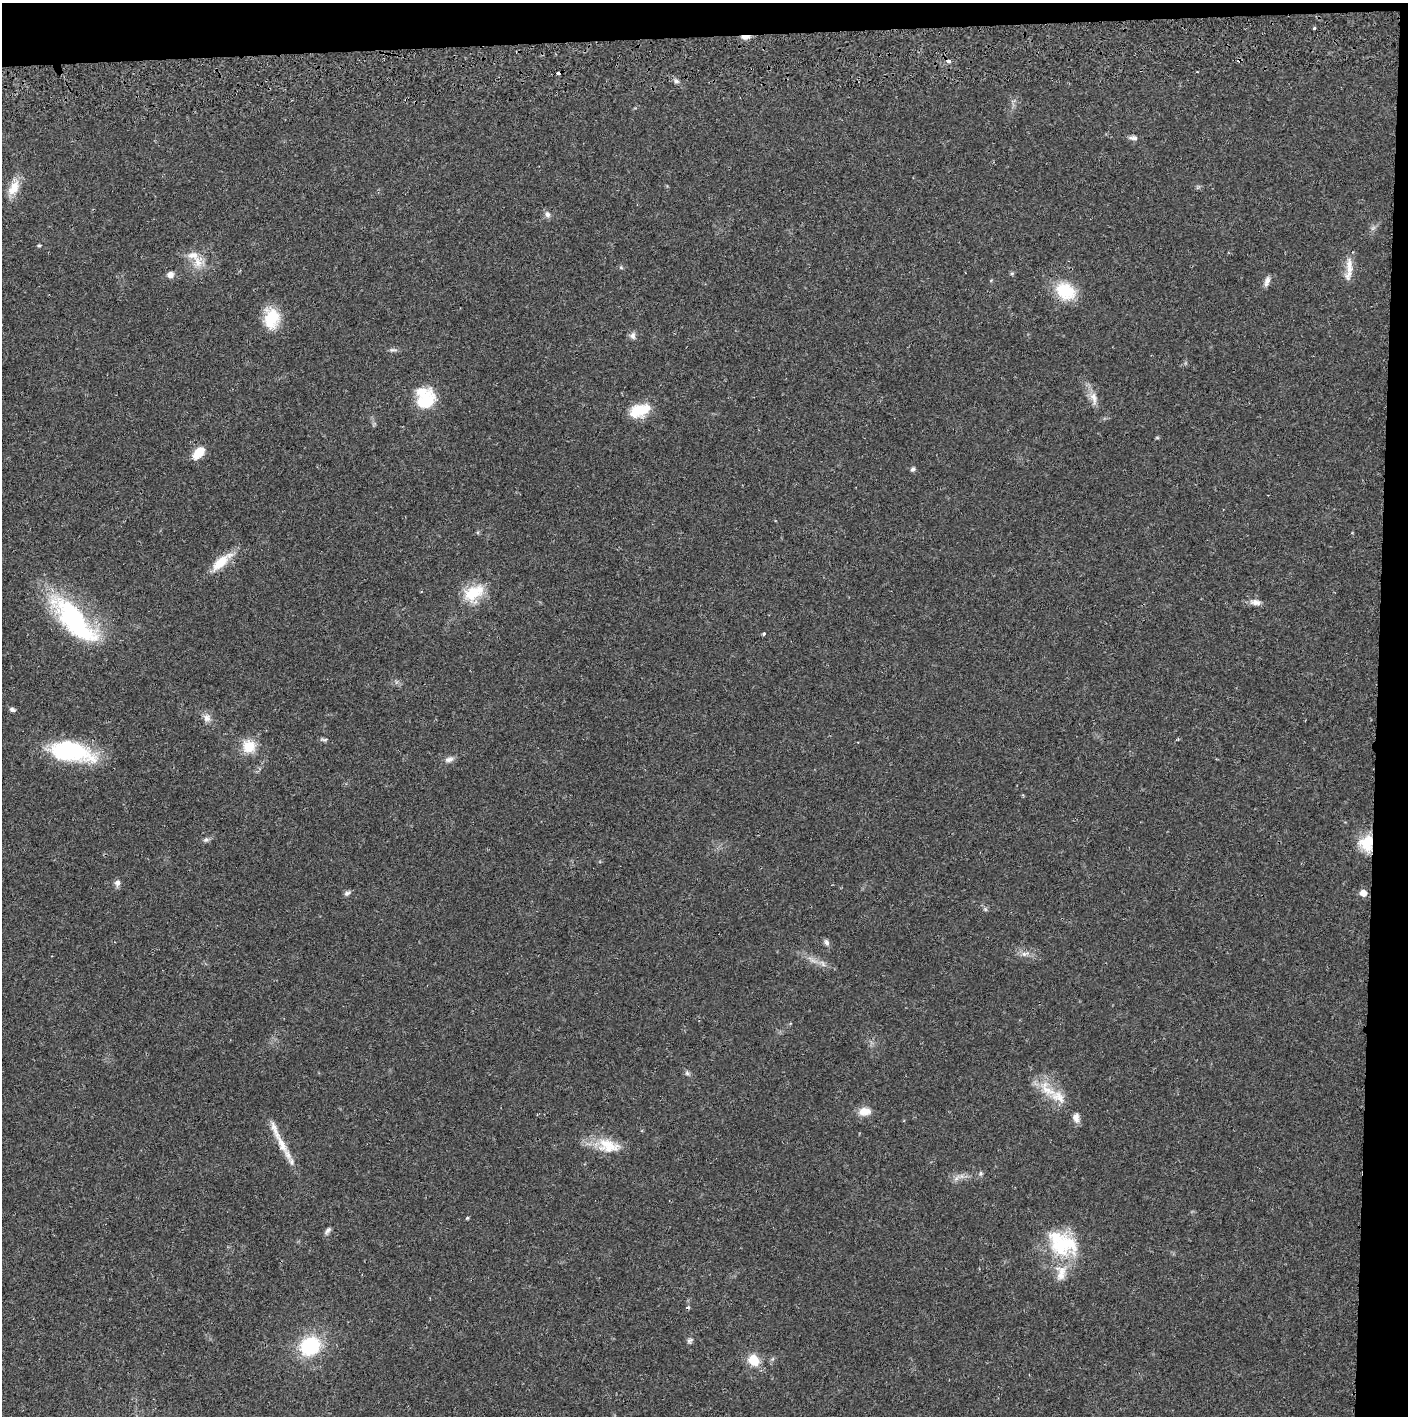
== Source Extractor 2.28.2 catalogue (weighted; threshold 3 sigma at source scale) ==
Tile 3 of 3 x 3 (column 3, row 1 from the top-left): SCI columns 2816-4221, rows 2885-4298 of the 4229 x 4357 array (HDU 1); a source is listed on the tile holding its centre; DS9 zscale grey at full resolution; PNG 1410 x 1418 px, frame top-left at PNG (2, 3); no overlay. Shown black and unused: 5% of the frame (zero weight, under 2 of 3 exposures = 3% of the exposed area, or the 3 px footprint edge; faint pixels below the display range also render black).
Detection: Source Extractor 2.28.2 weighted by HDU 2 'WHT'; one run over the whole footprint, this tile lists its part. Background 0.0212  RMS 0.0035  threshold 0.0156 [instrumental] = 3 sigma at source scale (4.5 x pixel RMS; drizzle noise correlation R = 1.50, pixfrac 1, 0.05/0.05 arcsec/px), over >= 5 px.
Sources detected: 68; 1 inside a brighter object's white glare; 4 cosmic-ray / hot-pixel residue — not listed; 5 inside a brighter listed object's ellipse — not listed separately; the other 58 listed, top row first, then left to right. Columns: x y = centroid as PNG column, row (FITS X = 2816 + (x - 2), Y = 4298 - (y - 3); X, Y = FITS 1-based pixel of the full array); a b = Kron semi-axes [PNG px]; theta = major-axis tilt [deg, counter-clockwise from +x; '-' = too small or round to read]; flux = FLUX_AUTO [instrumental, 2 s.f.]
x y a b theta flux
1314 28 3 3 - 1.4
745 37 12 5 6 1.9
558 73 4 3 - 2.9
676 81 7 6 - 0.83
1133 138 13 6 -2 1.2
14 188 21 12 62 5.4
547 214 10 7 -70 1.3
39 246 5 3 - 0.39
198 262 18 15 60 5.3
621 267 5 5 - 0.5
1349 269 36 8 85 4.5
1012 273 6 4 19 0.45
170 275 7 7 - 1.9
1267 281 14 6 73 1.6
1065 291 26 20 -32 12
272 318 21 16 88 13
633 336 10 7 82 1.3
393 350 12 5 3 0.96
1094 398 19 8 -76 3.2
425 401 29 17 43 11
640 410 24 13 19 9.7
1157 438 6 4 -1 0.37
199 453 14 8 49 6.2
913 469 6 5 - 0.78
221 562 32 11 41 7.3
473 593 28 16 30 11
1255 602 15 8 -4 2.2
74 620 67 24 -46 50
764 633 4 3 - 0.44
12 710 7 5 -22 0.95
207 718 11 10 - 2.1
324 739 11 4 0 0.64
249 746 17 16 - 6.8
70 752 47 20 -10 35
449 759 13 7 14 1.5
206 840 8 6 12 0.91
1366 843 20 17 74 9.2
117 883 8 7 - 1.4
347 893 9 6 33 0.91
1363 893 6 6 - 3
985 909 6 5 - 0.58
826 942 9 6 -63 1.1
1024 954 7 7 - 1.2
823 964 11 4 -50 1.3
687 1073 7 5 -76 0.79
1047 1089 32 14 -49 8.8
864 1111 14 9 3 3.7
1076 1118 12 8 -86 2.1
282 1144 35 10 -63 7
606 1144 39 15 -12 8.9
981 1173 6 6 - 0.75
957 1178 12 4 48 1.2
467 1218 4 4 - 0.4
328 1230 10 5 49 1
1062 1243 43 30 -29 23
690 1341 8 6 63 0.88
310 1346 18 15 32 24
754 1360 11 9 -53 7.5
Overlapping masked pixels (flux is a lower limit): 3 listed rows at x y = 745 37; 558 73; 1366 843